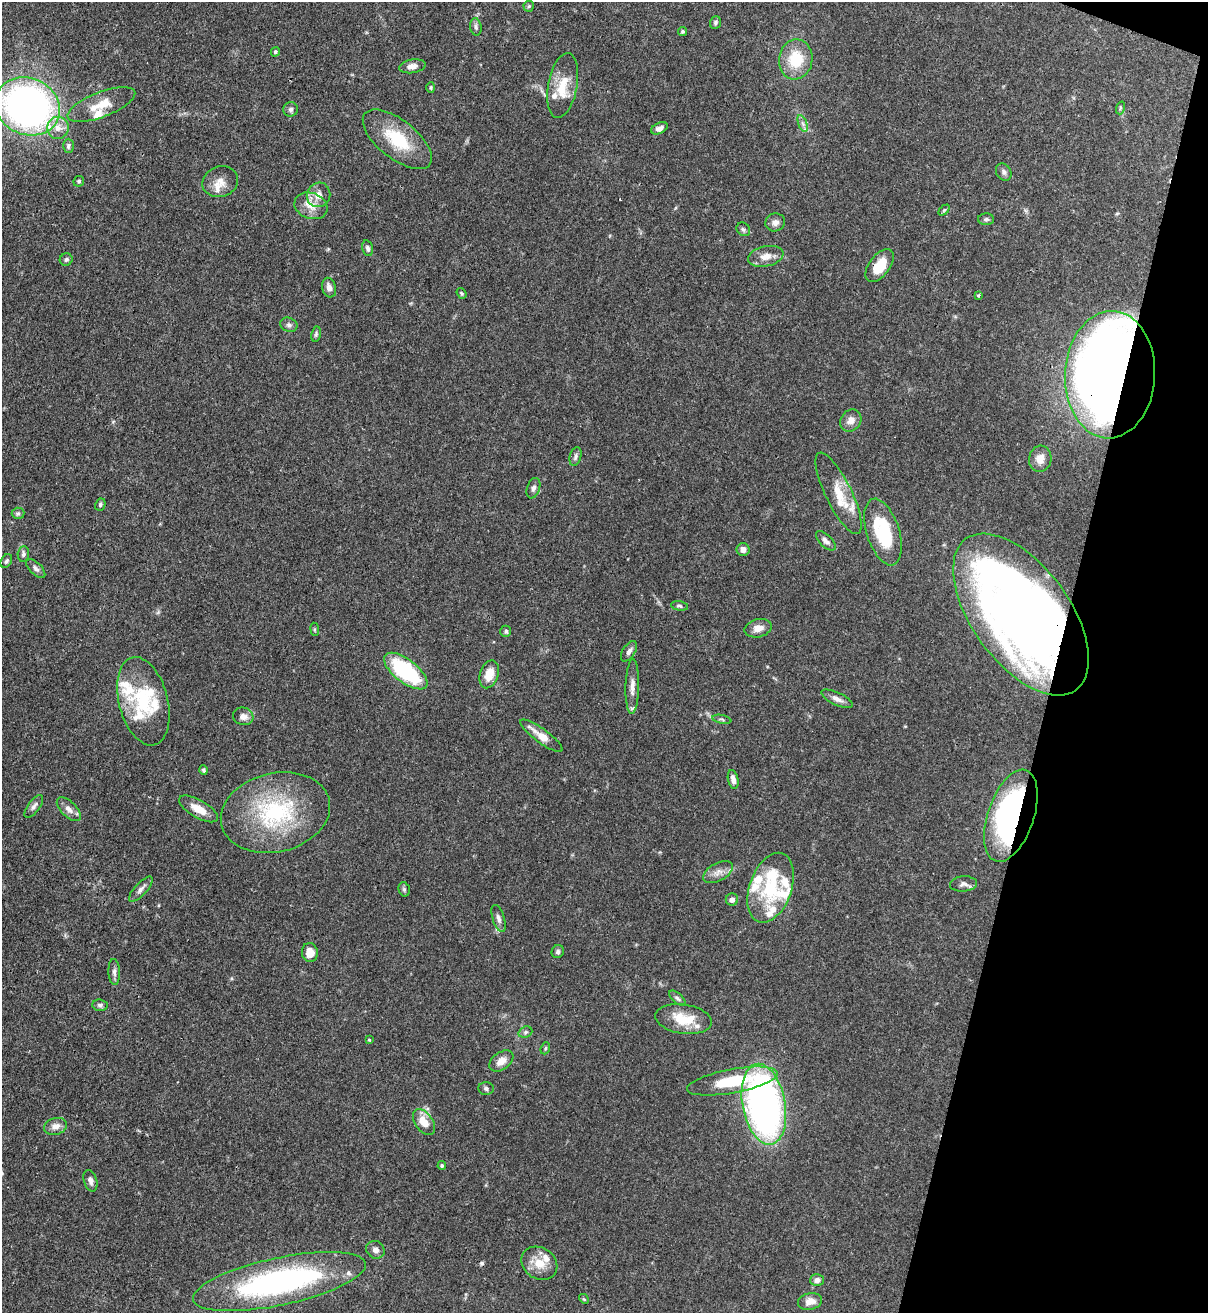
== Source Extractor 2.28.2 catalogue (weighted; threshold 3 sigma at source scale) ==
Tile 8 of 4 x 4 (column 4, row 2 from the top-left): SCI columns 3834-5039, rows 2654-3964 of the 5382 x 5307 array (HDU 1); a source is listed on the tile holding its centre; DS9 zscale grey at full resolution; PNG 1210 x 1315 px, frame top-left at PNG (2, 2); each listed source drawn as its Kron ellipse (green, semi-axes under 4 px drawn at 4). Shown black and unused: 13% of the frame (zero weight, under 3 of 4 exposures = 7% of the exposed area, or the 3 px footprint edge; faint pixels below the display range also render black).
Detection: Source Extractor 2.28.2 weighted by HDU 2 'WHT'; one run over the whole footprint, this tile lists its part. Background 0.099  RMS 0.0041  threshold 0.0185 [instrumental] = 3 sigma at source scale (4.5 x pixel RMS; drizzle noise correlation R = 1.50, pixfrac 1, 0.05/0.05 arcsec/px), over >= 5 px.
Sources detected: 123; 3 inside a brighter object's white glare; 1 cosmic-ray / hot-pixel residue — neither listed nor drawn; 18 inside a brighter listed object's ellipse — not listed separately; the other 101 listed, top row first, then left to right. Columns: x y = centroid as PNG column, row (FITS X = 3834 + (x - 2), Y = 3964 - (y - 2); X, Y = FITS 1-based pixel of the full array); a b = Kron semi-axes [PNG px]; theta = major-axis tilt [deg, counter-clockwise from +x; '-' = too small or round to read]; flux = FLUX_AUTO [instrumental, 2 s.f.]
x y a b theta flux
529 6 6 5 - 0.66
715 23 6 5 - 0.88
476 27 9 5 -80 1.1
683 31 4 4 - 0.6
275 52 5 4 - 0.64
796 59 20 16 81 14
412 66 13 7 10 2.7
563 85 33 14 80 10
431 87 5 4 - 0.53
101 105 36 12 21 9.3
28 106 33 28 -24 200
1120 108 6 4 72 0.56
291 109 7 7 - 1.2
803 123 9 4 -71 1.2
58 128 11 10 - 4
659 128 9 5 26 1.9
397 139 41 19 -38 19
68 146 7 5 90 0.97
1004 172 9 7 -60 1.2
79 181 5 5 - 0.68
220 182 18 15 20 4.8
318 195 12 11 - 4
311 206 17 12 -19 5.3
944 210 6 4 45 0.52
986 219 8 6 1 0.9
775 222 10 9 - 2
743 229 7 6 - 0.99
368 248 8 5 -76 1.2
766 256 18 10 12 4.3
66 260 6 6 - 0.96
880 266 19 10 53 9.3
329 288 10 7 -73 2.4
461 293 6 4 -53 0.57
978 295 3 3 - 0.64
289 325 9 7 -25 1.2
316 334 8 5 80 0.72
1110 375 64 45 87 380
851 420 12 10 53 2.9
575 456 9 5 76 1.2
1040 459 13 11 76 4.4
533 488 10 6 70 1.6
839 493 45 13 -64 11
100 505 6 5 - 0.72
18 513 6 5 - 0.8
883 532 34 16 -72 24
826 541 12 6 -44 1.6
743 549 6 6 - 2.5
23 554 8 5 85 1.1
6 561 7 5 60 0.82
36 569 12 6 -46 1.4
679 606 8 4 -9 0.74
1021 615 94 49 -54 420
758 628 14 9 14 3.4
315 629 6 3 -82 0.5
506 631 6 5 - 0.8
629 651 11 6 58 1.6
406 671 26 11 -38 40
489 674 14 9 72 6.1
632 687 27 6 89 3.5
837 699 17 6 -25 2.4
143 701 45 24 -76 25
243 716 10 8 -16 2.5
722 719 9 3 -11 0.67
541 736 26 7 -36 5.9
204 770 5 4 - 0.78
733 779 10 5 -78 2.2
34 806 13 6 53 1.6
69 809 15 7 -45 2.6
199 809 22 9 -30 6.3
275 813 55 39 14 47
1011 816 48 23 71 98
718 872 16 8 28 3.1
963 884 13 7 4 1.9
771 888 36 21 70 23
141 889 16 6 47 2
404 889 7 5 -75 0.77
732 900 6 6 - 1.9
498 918 14 6 -72 1.8
558 952 6 6 - 1.1
310 953 9 8 - 4.1
114 972 13 5 -87 1.5
677 998 10 5 -42 1
100 1005 7 6 - 1
684 1019 28 14 -8 11
525 1032 7 5 21 0.91
369 1040 4 3 - 0.41
545 1048 6 4 70 0.61
501 1061 13 8 35 3.5
732 1081 46 12 11 22
486 1088 7 6 - 0.97
764 1104 41 21 -79 170
424 1122 15 9 -55 5.7
56 1126 12 8 14 3
442 1165 4 4 - 0.63
90 1181 11 6 -73 1.6
375 1250 10 8 -39 2
539 1263 19 15 -33 7
817 1280 7 6 - 1.9
279 1281 88 23 12 100
584 1299 5 4 - 0.41
810 1301 12 8 12 3.6
Overlapping masked pixels (flux is a lower limit): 5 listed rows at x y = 880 266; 1110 375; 1021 615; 199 809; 1011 816
Isophote crosses this tile's border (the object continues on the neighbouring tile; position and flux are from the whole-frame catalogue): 1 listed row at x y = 28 106